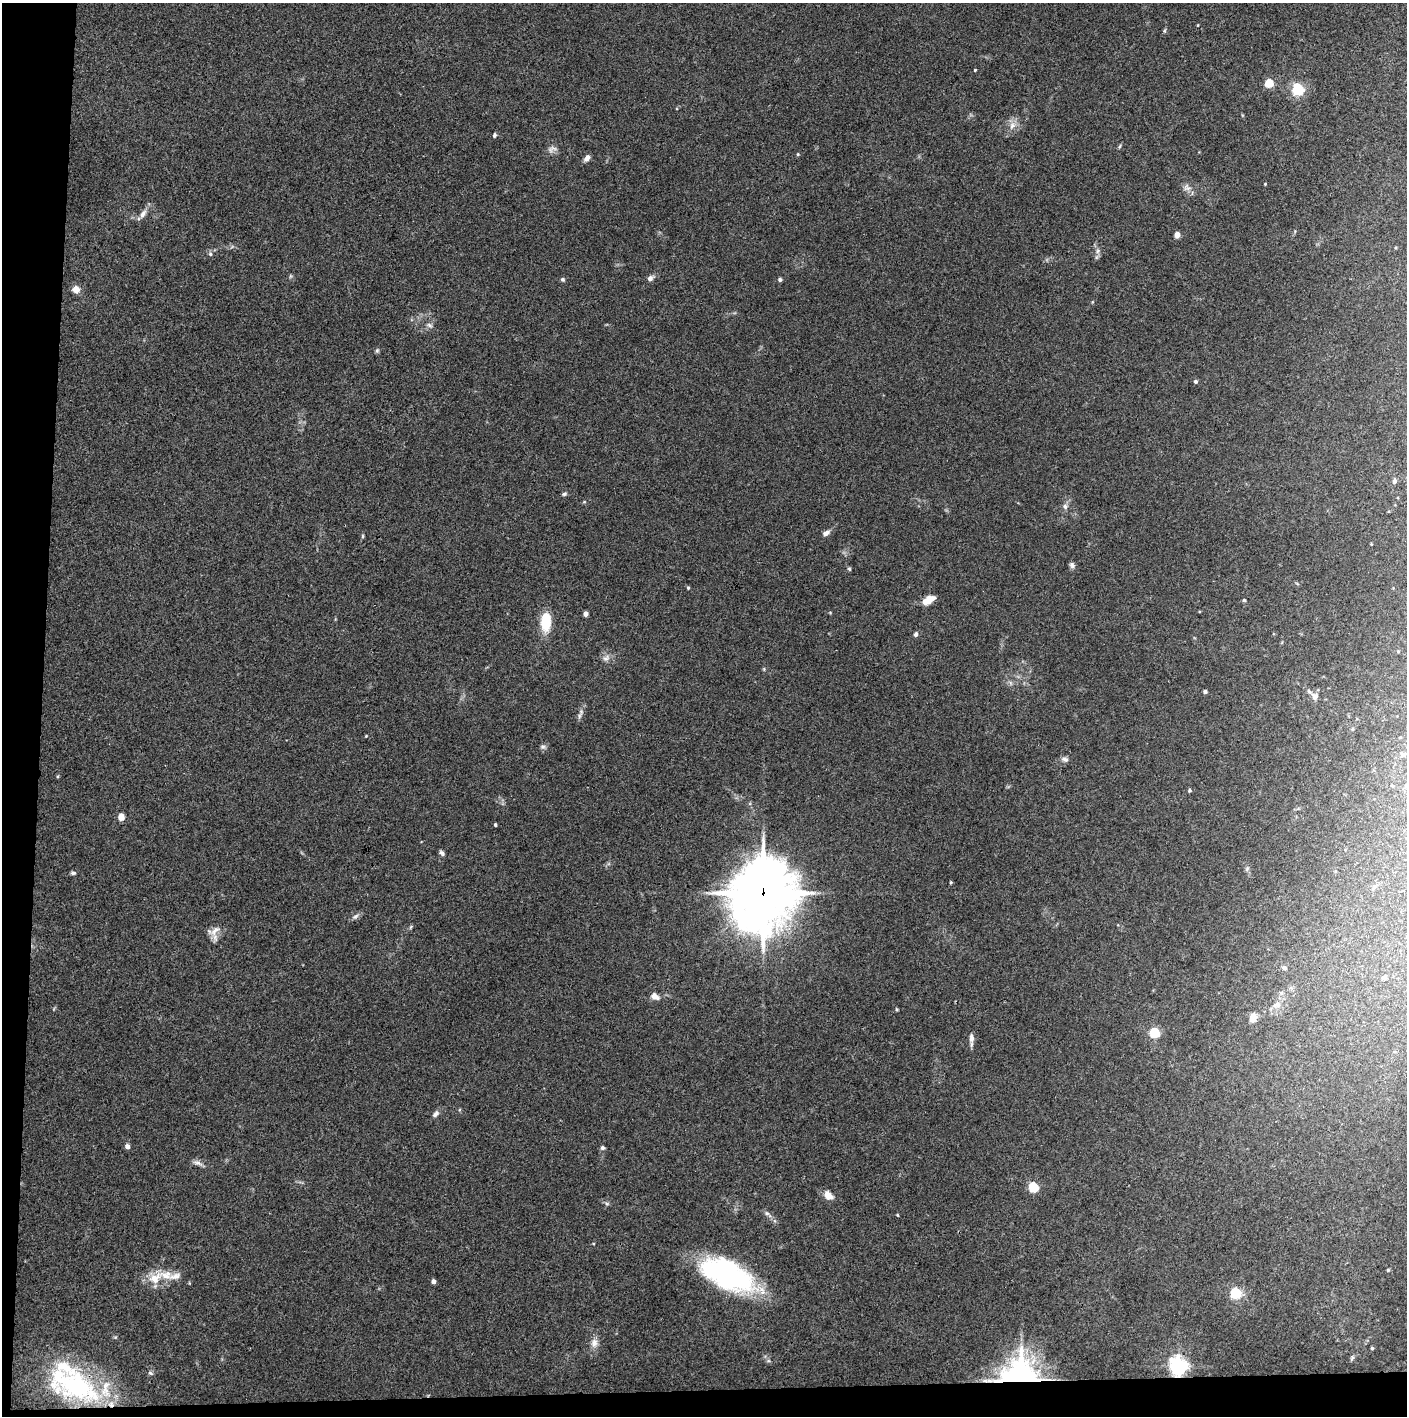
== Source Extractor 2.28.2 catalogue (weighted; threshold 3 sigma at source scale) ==
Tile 7 of 3 x 3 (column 1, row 3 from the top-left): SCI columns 1-1405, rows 1-1414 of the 4221 x 4245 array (HDU 1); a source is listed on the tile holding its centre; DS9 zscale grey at full resolution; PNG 1409 x 1418 px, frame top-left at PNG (2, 3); no overlay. Shown black and unused: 5% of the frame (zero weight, under 3 of 4 exposures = <1% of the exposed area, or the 3 px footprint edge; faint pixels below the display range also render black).
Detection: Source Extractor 2.28.2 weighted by HDU 2 'WHT'; one run over the whole footprint, this tile lists its part. Background 0.0339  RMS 0.0046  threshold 0.0208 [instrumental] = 3 sigma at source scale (4.5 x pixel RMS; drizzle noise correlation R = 1.50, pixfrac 1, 0.05/0.05 arcsec/px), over >= 5 px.
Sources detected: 93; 4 inside a brighter listed object's ellipse — not listed separately; the other 89 listed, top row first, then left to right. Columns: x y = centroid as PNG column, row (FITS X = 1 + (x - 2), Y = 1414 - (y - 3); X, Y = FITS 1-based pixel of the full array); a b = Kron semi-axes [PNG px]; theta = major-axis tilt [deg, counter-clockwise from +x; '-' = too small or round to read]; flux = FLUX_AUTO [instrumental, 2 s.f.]
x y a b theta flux
1198 25 4 3 - 0.32
975 70 3 3 - 0.48
1269 83 5 5 - 16
1298 89 5 5 - 67
1012 126 12 8 71 3.2
494 135 5 4 - 0.95
1120 146 6 3 70 0.59
552 149 15 7 15 2.2
798 154 4 4 - 0.48
587 158 8 5 49 2.2
1187 188 10 8 -7 2.1
143 214 12 7 53 2.6
1177 235 4 4 - 6.5
1098 251 7 4 88 1.1
210 254 7 5 -69 0.93
290 276 6 4 71 0.56
650 278 7 5 45 1.9
563 279 5 5 - 0.78
780 280 4 4 - 1.1
76 289 5 5 - 7.2
429 325 8 5 -27 1.2
377 350 6 5 - 0.76
1195 381 5 5 - 0.95
1394 481 5 4 - 1.8
564 494 7 5 20 0.85
1065 506 8 6 -74 1.3
826 533 10 6 28 1.7
362 536 6 4 89 0.57
1072 565 8 7 - 1.2
849 569 6 4 -45 0.59
688 588 4 4 - 0.53
929 600 13 7 32 6.2
1244 600 4 4 - 0.48
585 614 4 4 - 2.9
546 622 18 9 89 15
916 634 6 5 - 1.2
1398 651 5 3 - 0.39
606 658 12 7 40 2.2
1205 692 4 4 - 0.9
1315 696 9 8 - 2.1
579 716 8 5 90 1.2
1352 729 5 3 - 0.48
366 736 4 3 - 0.36
543 747 8 6 -13 1.1
1403 754 8 6 20 1
1065 759 9 6 -13 1.5
58 776 5 3 - 0.45
1189 790 4 4 - 0.68
121 817 5 4 - 7.8
495 825 3 3 - 0.78
442 853 8 5 -49 1
1247 868 7 5 70 0.95
73 873 6 4 -7 0.87
951 882 4 3 - 0.51
1374 887 7 4 46 0.77
763 893 24 21 73 2400
355 916 11 5 34 1.4
215 931 19 8 41 3.8
1285 968 5 5 - 1.1
1384 978 6 5 - 1.5
1281 993 6 5 - 0.78
655 996 9 6 -30 3.2
1277 1004 9 8 - 2.1
896 1009 5 3 - 0.45
1253 1018 9 7 59 4.6
1155 1033 5 5 - 34
971 1038 13 6 -86 2.2
436 1114 10 6 46 1.7
127 1146 5 4 - 2.4
602 1148 6 5 - 1
197 1163 13 7 -18 2
1033 1187 5 5 - 33
828 1195 9 7 -45 4.8
607 1204 6 4 -19 0.76
767 1213 7 5 -42 1.1
897 1215 5 3 - 0.39
1388 1270 5 4 - 0.46
728 1275 59 26 -25 82
175 1276 18 8 18 3.6
155 1278 20 14 36 8.3
433 1281 4 4 - 1.8
1235 1293 5 5 - 43
594 1343 13 9 84 3.3
1372 1348 4 4 - 0.52
1352 1358 7 5 68 0.75
1178 1366 7 6 - 210
150 1373 7 5 -27 0.8
1021 1379 12 10 -16 800
76 1385 59 33 -17 57
Overlapping masked pixels (flux is a lower limit): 4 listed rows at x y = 763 893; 1178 1366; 1021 1379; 76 1385